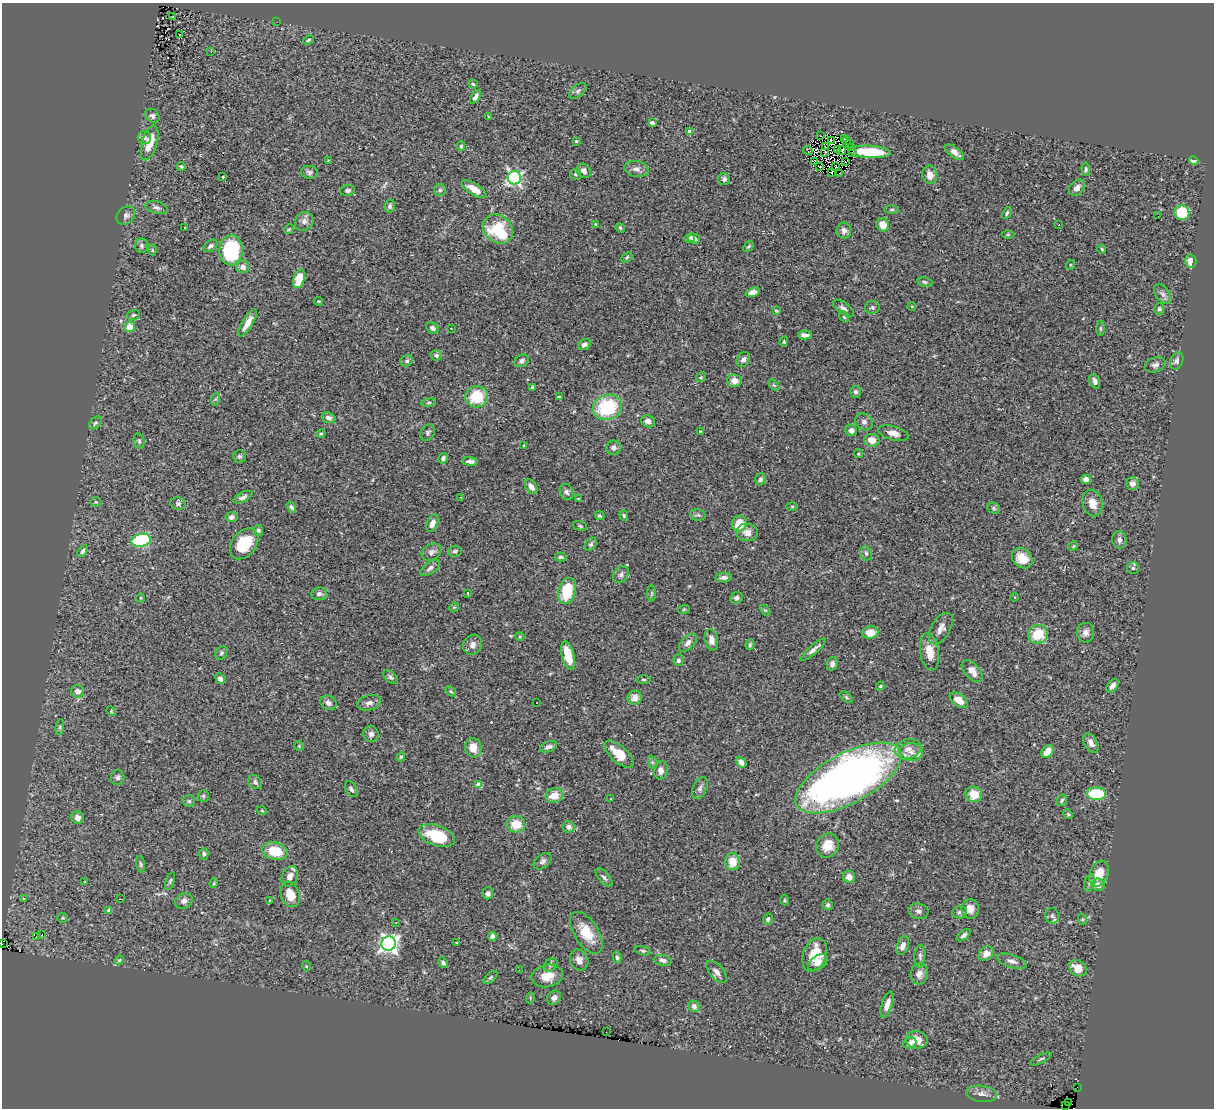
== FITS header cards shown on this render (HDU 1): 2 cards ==
NAXIS1  =                 1212
NAXIS2  =                 1106

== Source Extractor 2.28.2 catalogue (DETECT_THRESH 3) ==
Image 1212 x 1106 px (HDU 1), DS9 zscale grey, 1 PNG px = 1 image px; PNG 1216 x 1110 px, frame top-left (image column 1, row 1106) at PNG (2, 3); each listed source drawn as its Kron ellipse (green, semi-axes under 4 px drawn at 4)
Background 1.6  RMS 0.069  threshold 0.206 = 3 sigma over >= 5 px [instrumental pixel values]
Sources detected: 318; all 318 listed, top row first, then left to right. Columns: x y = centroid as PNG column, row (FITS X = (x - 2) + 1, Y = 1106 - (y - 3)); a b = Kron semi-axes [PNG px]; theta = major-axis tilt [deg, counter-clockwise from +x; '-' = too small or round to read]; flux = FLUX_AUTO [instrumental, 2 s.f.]
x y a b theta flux
173 16 3 2 - 6.8
277 22 3 2 - 3.4
179 35 3 3 - 61
308 40 6 3 28 6.4
211 52 3 2 - 12
473 84 5 4 - 6.5
578 91 10 5 39 14
475 97 8 4 56 16
152 116 8 6 -41 13
489 117 4 3 - 3.7
652 123 4 4 - 19
690 132 4 4 - 48
821 136 3 2 - 9.1
144 138 7 6 - 15
844 139 2 2 - 5.2
831 140 3 2 - 4.3
576 141 3 3 - 5.4
847 141 3 2 - 8.2
150 143 18 7 73 90
849 143 2 2 - 2.1
461 146 5 4 - 6.2
825 147 2 2 - 2.7
851 148 4 2 - 5.7
837 149 2 2 - 0.44
808 150 5 4 - 9.8
842 151 4 2 - 6.2
852 152 2 2 - 3.1
870 152 21 6 -3 170
954 152 11 5 -37 25
825 153 4 2 - 1.6
328 160 4 2 - 3.9
815 161 3 2 - 3.3
1194 161 4 4 - 22
846 162 3 2 - 0.45
181 166 4 3 - 5.7
820 166 3 2 - 4.3
836 167 3 2 - 3.1
636 169 12 8 -10 24
1086 169 7 4 -87 6.9
584 171 8 6 -47 24
309 172 8 6 -5 12
831 172 3 2 - 0.064
839 173 2 2 - 3.6
576 174 6 5 - 8.5
930 175 9 7 -80 39
223 177 3 3 - 7.3
514 178 6 6 - 980
724 179 6 6 - 12
1077 188 9 6 47 23
474 189 14 6 -33 54
348 190 7 5 6 9.3
440 190 6 6 - 9.4
390 206 7 5 82 11
156 207 11 6 -13 16
892 210 7 3 1 6.5
1007 213 6 3 62 7.8
1182 213 7 7 - 160
126 215 10 8 43 17
1158 216 3 2 - 23
304 221 10 8 46 19
596 224 4 3 - 4.7
883 225 7 6 - 52
1059 225 3 2 - 8.5
185 227 3 2 - 2.9
620 228 5 4 - 7.5
289 229 5 4 - 5.3
498 229 16 13 -42 240
844 231 8 7 - 21
1008 234 6 4 1 5.6
690 238 5 4 - 16
694 238 6 5 - 14
142 246 7 6 - 12
210 246 8 5 36 12
748 247 6 3 45 5.9
1102 249 5 3 - 6.5
152 250 5 3 - 4.3
231 250 15 11 86 270
627 257 6 4 42 6.5
1191 261 7 5 85 38
1070 265 5 3 - 4
243 267 6 6 - 26
299 279 10 5 74 110
925 282 8 5 -11 9.4
753 292 7 4 20 29
1163 294 11 6 -52 18
318 301 5 3 - 4.2
912 306 4 3 - 3.5
872 307 7 6 - 10
844 308 12 5 -37 19
1159 309 6 5 - 8.3
776 311 4 3 - 5.7
133 315 6 4 17 7.7
844 317 6 4 -52 6.7
247 323 15 5 58 48
130 327 5 5 - 70
433 328 7 5 -35 13
451 328 3 3 - 4.9
1100 328 7 3 -90 6.2
805 335 7 4 -2 23
784 342 5 4 - 5.2
584 344 6 5 - 18
436 355 5 5 - 12
743 360 8 6 60 17
407 361 6 5 - 11
522 361 7 6 - 14
1177 361 9 6 67 15
1155 365 11 7 19 18
701 377 5 4 - 6
734 381 7 6 - 35
1095 381 8 5 -68 17
774 385 6 4 -44 6.2
533 387 4 3 - 8.8
856 392 6 5 - 12
477 397 11 10 - 160
559 397 4 3 - 4.9
216 399 6 4 70 7.6
429 403 7 3 8 7.2
607 407 15 12 19 280
329 418 7 5 -21 18
648 421 7 6 - 19
864 422 9 8 - 17
95 423 7 5 45 9
851 430 6 5 - 25
700 432 3 3 - 7.4
428 433 9 6 63 11
893 433 15 7 -14 39
321 434 4 3 - 5.9
872 440 7 6 - 45
139 441 8 5 -80 10
524 446 4 3 - 3.9
613 448 7 7 - 17
858 454 4 4 - 6.7
239 456 6 6 - 8.6
443 458 5 4 - 12
470 461 7 3 -4 15
760 479 6 5 - 11
1086 479 5 4 - 21
1132 484 6 6 - 30
531 487 8 5 -54 31
567 492 8 6 -66 14
243 497 10 4 27 16
461 497 3 2 - 4.9
579 499 4 2 - 4.1
96 502 5 5 - 6.4
178 503 7 6 - 10
1093 503 13 10 -76 55
792 506 5 3 - 4.9
291 507 6 4 -56 8.5
994 508 6 5 - 7.9
698 515 7 5 -12 9.7
600 516 5 4 - 7.7
624 516 5 4 - 5.7
231 517 6 5 - 20
432 523 9 5 69 36
739 524 8 7 - 78
580 526 7 4 -16 7.6
258 530 5 5 - 9.4
747 532 11 8 -8 32
141 540 10 6 11 330
1119 540 8 7 - 17
244 544 17 12 51 150
591 544 7 5 53 10
1073 546 5 4 - 5.1
82 551 6 4 56 11
455 551 6 5 - 11
431 552 10 8 30 17
866 553 7 5 -74 11
560 557 6 4 1 7.3
1022 558 11 9 -44 83
430 568 11 5 36 18
1133 568 6 6 - 9.4
621 574 9 7 55 17
724 577 8 5 4 15
567 591 13 8 76 160
467 593 4 2 - 3.4
319 594 8 6 7 19
652 594 8 4 89 6.1
1015 597 4 3 - 3.3
140 598 4 3 - 3.9
736 598 6 5 - 11
454 607 5 4 - 5
684 609 6 3 18 4.5
765 610 6 4 -43 5.2
941 628 17 9 60 36
870 632 8 6 7 56
1086 633 10 8 -88 26
1038 634 10 9 - 120
520 637 4 4 - 4.8
711 640 11 6 -80 32
688 643 11 6 46 22
473 645 10 9 - 27
750 645 5 4 - 7.1
813 649 16 4 41 20
930 652 19 9 -81 70
221 653 7 5 64 9.2
568 656 14 6 -77 100
678 660 6 5 - 14
832 664 7 5 77 16
972 671 13 7 -48 42
391 677 9 5 -40 10
220 679 5 4 - 16
644 679 7 3 -1 6.1
880 686 4 4 - 5.2
1112 686 7 5 49 23
78 691 6 6 - 26
451 691 6 4 -38 5.8
846 697 8 4 -37 7.3
635 698 7 7 - 33
959 700 10 6 -38 53
328 703 8 6 -30 18
369 703 12 7 14 21
537 703 2 2 - 3.4
111 711 5 4 - 4.3
60 727 8 4 82 7.9
371 734 8 7 - 17
1091 743 11 6 -61 29
299 746 5 5 - 5.5
548 747 9 5 20 18
473 748 10 8 -77 53
908 749 13 9 14 42
911 752 12 9 -6 38
1047 752 7 5 51 51
619 754 18 8 -42 89
401 757 4 3 - 4.6
652 762 7 4 -71 8.4
741 762 6 4 -47 21
661 770 9 7 80 27
118 777 7 6 - 11
848 778 58 25 28 3000
255 782 7 6 - 16
479 785 4 4 - 60
700 788 11 7 66 16
351 789 8 5 -58 12
974 794 8 7 - 79
1096 794 9 6 -3 230
203 796 6 5 - 7.1
554 796 9 7 15 59
610 799 3 3 - 9.6
1062 800 6 4 57 8.1
189 801 6 6 - 9.5
262 811 5 3 - 3.7
1068 814 5 4 - 6
77 818 6 6 - 18
516 824 9 8 - 84
568 827 6 5 - 21
437 836 19 10 -19 180
827 846 12 11 - 70
275 851 13 8 -12 120
204 854 6 5 - 10
542 861 10 6 39 15
733 862 8 7 - 66
141 864 8 4 -80 7.6
1099 874 13 9 67 76
290 876 10 7 64 32
604 877 11 5 -48 13
849 877 6 6 - 31
170 881 9 4 69 8.3
85 882 3 3 - 10
214 883 5 3 - 4.7
1089 883 9 5 76 10
1098 885 6 6 - 27
488 893 6 5 - 14
290 894 13 9 -70 69
24 898 3 3 - 6.2
120 899 3 2 - 4
270 900 4 4 - 5.8
784 900 5 3 - 4.9
184 901 9 7 31 23
828 905 5 5 - 8.6
970 909 10 8 -88 37
109 911 4 4 - 35
918 911 10 7 -13 19
960 912 7 6 - 11
1052 916 8 6 -79 15
63 918 5 4 - 5.8
768 919 5 4 - 10
1082 919 6 3 -71 5
396 923 3 3 - 12
586 933 24 12 -58 110
42 935 3 2 - 11
964 935 8 4 39 12
36 936 2 2 - 540
492 937 4 4 - 21
456 943 3 2 - 4.5
2 944 2 2 - 52
389 944 7 7 - 1800
903 946 10 6 68 25
643 951 8 4 -14 7.8
986 954 8 6 37 29
815 955 17 11 71 110
920 956 11 5 85 13
617 957 6 4 -78 8.6
119 960 5 4 - 5.4
579 960 11 8 -64 30
663 960 9 5 -12 17
1012 961 15 6 -17 23
443 963 6 4 -50 11
818 963 11 6 37 22
551 965 8 5 42 11
306 966 5 3 - 3.9
1078 968 9 7 -35 64
519 970 2 2 - 8.8
717 972 13 7 -48 26
919 974 10 8 80 27
547 976 16 11 12 66
490 977 8 4 40 7.7
530 998 5 3 - 4.5
554 998 7 6 - 17
887 1004 13 5 72 36
694 1006 6 5 - 19
606 1032 3 2 - 5.9
917 1040 11 8 -7 53
910 1043 7 5 20 15
1041 1059 12 3 26 7.3
1077 1087 2 2 - 41
981 1094 15 8 -8 28
1069 1103 3 2 - 94
1066 1105 2 2 - 170
At the frame edge (FLAGS 8, measured only in part): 1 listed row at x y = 2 944